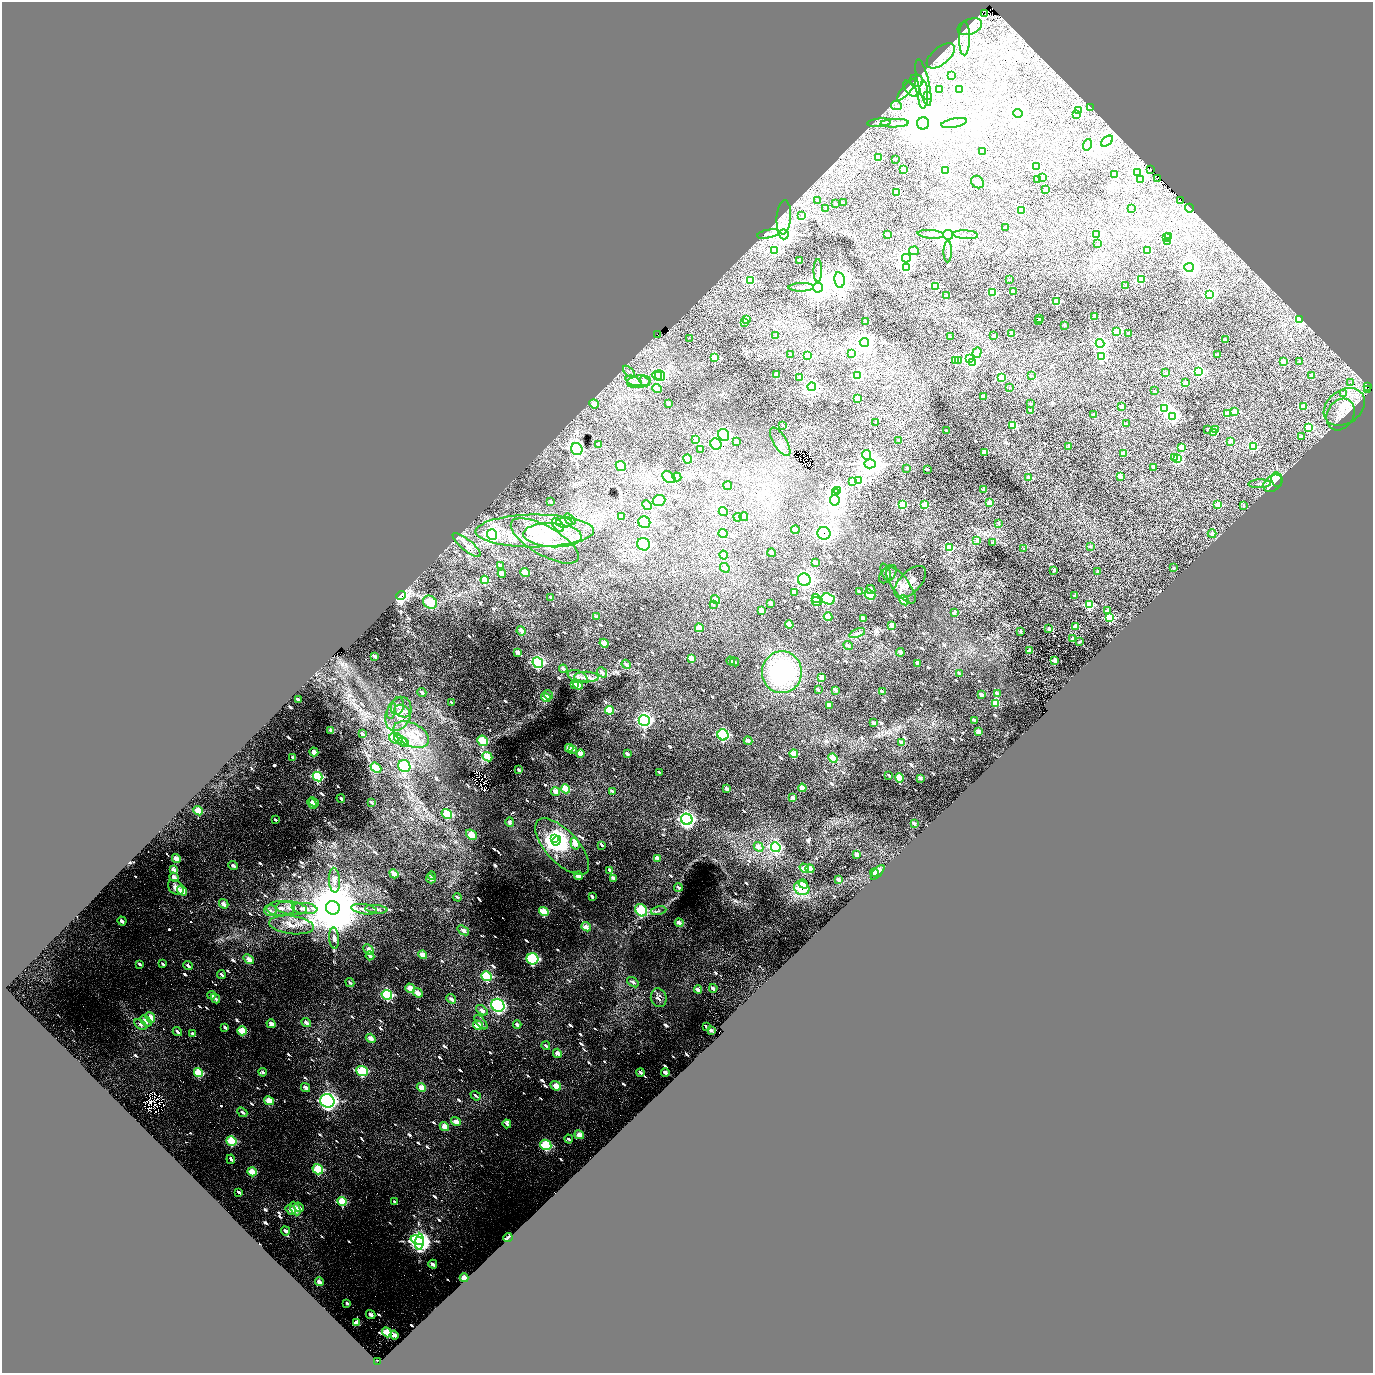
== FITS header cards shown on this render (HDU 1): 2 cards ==
NAXIS1  =                 2741
NAXIS2  =                 2741

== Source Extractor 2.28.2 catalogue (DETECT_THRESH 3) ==
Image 2741 x 2741 px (HDU 1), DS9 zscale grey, zoomed out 1/2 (1 PNG px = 2 x 2 image px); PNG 1375 x 1375 px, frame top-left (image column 1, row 2741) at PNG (2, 2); each listed source drawn as its Kron ellipse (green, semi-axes under 4 px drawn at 4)
Background 0.369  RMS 0.039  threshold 0.116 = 3 sigma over >= 5 px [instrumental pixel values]
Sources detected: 1203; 101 cannot appear on this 1/2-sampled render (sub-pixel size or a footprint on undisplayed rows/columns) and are neither listed nor drawn; of the other 1102, the 500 brightest by FLUX_AUTO listed and drawn (602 fainter detections omitted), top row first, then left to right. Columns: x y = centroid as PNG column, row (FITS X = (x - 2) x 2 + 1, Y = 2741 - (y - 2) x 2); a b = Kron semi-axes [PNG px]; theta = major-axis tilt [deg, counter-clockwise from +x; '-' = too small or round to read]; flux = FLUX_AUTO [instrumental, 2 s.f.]
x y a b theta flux
984 14 2 1 - 68
970 27 13 7 21 100
964 38 17 5 89 58
941 56 17 8 39 140
951 76 2 2 - 39
916 81 7 6 - 27
923 83 24 6 -76 78
906 89 13 4 51 31
910 89 9 5 -51 28
959 89 4 3 - 1500
939 90 2 2 - 36
923 95 14 4 88 44
927 95 3 2 - 130
896 106 5 4 - 20
1090 108 2 2 - 23
1079 110 3 3 - 830
1018 113 5 4 - 5600
1077 114 3 2 - 120
879 123 12 3 5 26
894 123 14 3 2 32
923 123 6 6 - 50000
954 123 13 4 10 61
1107 141 7 4 40 350
1087 145 6 4 73 23
982 151 2 2 - 210
878 158 3 3 - 400
895 160 2 2 - 38
1036 167 4 3 - 660
1151 169 2 1 - 340
904 170 3 2 - 290
946 171 3 3 - 430
1137 172 4 4 - 1300
1115 174 3 2 - 170
1042 177 2 2 - 35
1157 178 2 1 - 120
1038 179 2 2 - 110
1141 180 3 3 - 350
977 182 7 5 -40 21
1045 190 2 2 - 130
897 192 3 2 - 240
818 201 3 2 - 64
1181 201 2 1 - 53
844 203 2 2 - 40
835 204 2 2 - 31
826 208 2 2 - 19
1131 208 2 2 - 19
1189 208 4 3 - 2000
1021 211 3 3 - 300
802 215 4 3 - 20
784 217 17 7 86 58
1006 227 2 2 - 24
768 234 11 4 12 25
784 234 5 5 - 6600
887 234 2 2 - 54
931 234 13 3 -5 30
1097 234 3 3 - 360
948 235 5 5 - 15000
965 235 13 3 -3 26
1169 237 3 2 - 190
1167 238 3 2 - 190
1168 242 3 3 - 63
1097 244 2 2 - 30
775 250 4 3 - 730
1148 250 3 3 - 360
914 251 5 4 - 110
948 251 11 3 88 20
906 258 4 4 - 4000
800 261 2 2 - 71
1189 267 5 4 - 4700
906 268 4 4 - 860
818 270 11 3 89 25
839 280 8 5 -83 9400
1009 280 2 2 - 23
1141 280 3 3 - 380
751 281 3 3 - 610
1125 286 2 2 - 62
801 287 13 3 2 35
818 287 5 5 - 20000
936 287 3 3 - 470
992 292 3 3 - 430
1013 292 2 2 - 140
1210 295 4 3 - 1200
946 296 2 2 - 120
1056 301 3 3 - 620
1095 317 3 2 - 190
1040 318 2 2 - 53
746 319 3 2 - 220
1039 320 2 2 - 39
1300 320 4 3 - 760
745 322 3 3 - 20
865 322 2 2 - 48
1064 325 2 2 - 57
1116 332 3 3 - 320
1129 333 3 2 - 55
657 334 2 1 - 50
1012 334 2 2 - 130
776 336 2 2 - 38
994 336 2 2 - 49
950 337 2 2 - 51
689 338 2 1 - 48
1225 340 2 2 - 50
864 342 4 4 - 5200
1100 343 4 4 - 3900
852 353 3 3 - 23
977 353 5 4 - 210
1217 354 2 2 - 37
790 355 2 2 - 39
807 356 3 3 - 320
1102 357 3 3 - 470
715 358 3 3 - 380
970 359 4 3 - 1400
958 360 2 2 - 53
956 361 3 2 - 240
1284 361 2 2 - 65
1299 361 2 2 - 25
973 362 4 3 - 1200
1199 371 4 4 - 1000
629 372 7 4 -44 24
1166 373 2 2 - 41
776 374 2 2 - 120
858 375 4 3 - 890
1031 375 2 2 - 21
657 376 5 3 - 120
660 376 6 5 - 380
1312 376 3 2 - 78
1001 377 3 3 - 210
800 378 3 2 - 210
633 381 8 4 -21 31
644 381 6 4 -44 42
639 382 12 6 10 53
1186 383 2 2 - 67
1351 383 2 1 - 150
1368 386 2 1 - 67
812 387 4 4 - 3600
1010 387 2 2 - 20
657 388 5 3 - 73
1368 390 2 2 - 100
1154 391 3 2 - 23
1344 394 3 3 - 22
984 396 3 2 - 82
857 398 2 2 - 89
669 403 3 2 - 31
594 404 5 3 - 65
1031 404 2 2 - 39
1303 406 2 2 - 140
1122 407 2 2 - 53
1344 407 22 16 37 200
1165 408 4 4 - 1400
1030 410 2 2 - 59
1235 411 3 2 - 94
1228 413 3 3 - 230
1341 414 17 13 61 110
1094 415 2 2 - 64
1173 416 4 4 - 1700
876 422 2 2 - 30
1126 424 2 2 - 34
783 425 2 2 - 21
1013 425 3 3 - 290
1309 427 3 3 - 470
1208 429 2 2 - 23
1216 430 2 2 - 160
946 431 2 2 - 26
1214 433 2 2 - 110
724 435 6 5 - 970
1301 437 2 2 - 42
696 439 4 3 - 29
899 441 2 2 - 26
1230 441 2 2 - 120
737 442 4 2 - 36
780 442 16 6 -59 43
598 444 3 3 - 25
716 444 6 5 - 640
1069 446 2 2 - 39
1253 446 3 3 - 510
1181 447 3 2 - 240
577 449 6 5 - 2400
700 449 3 2 - 28
984 453 3 2 - 180
1124 454 2 2 - 170
867 455 5 4 - 190
1174 457 3 2 - 160
688 459 4 3 - 200
1177 459 3 3 - 360
870 464 6 4 -2 13000
621 466 5 4 - 140
1153 467 2 2 - 20
907 468 2 2 - 37
927 469 2 2 - 30
1120 476 2 2 - 120
669 477 7 5 -39 29
677 477 4 3 - 36
1029 477 2 2 - 120
1277 479 7 5 -81 150
858 480 4 3 - 1400
852 481 4 3 - 110
1273 483 10 7 38 190
1260 484 11 3 1 21
728 486 4 3 - 77
983 489 2 2 - 68
838 491 4 3 - 2300
836 492 3 2 - 2000
835 500 5 5 - 3800
659 501 6 5 - 200
551 502 3 2 - 24
989 503 2 2 - 110
925 504 3 2 - 180
647 505 5 3 - 83
902 505 3 3 - 570
1218 505 2 2 - 200
1244 506 2 2 - 25
723 512 4 3 - 42
621 516 4 3 - 55
738 517 4 3 - 30
744 517 4 3 - 87
570 519 7 4 -48 20
644 522 6 5 - 520
564 523 8 4 -1 37
999 524 2 2 - 27
558 525 8 5 -52 37
795 530 4 3 - 35
535 531 59 16 1 610
723 533 4 4 - 110
824 533 6 6 - 2300
1212 534 4 3 - 60
492 535 5 5 - 1800
552 535 29 12 -3 340
977 540 2 2 - 32
545 541 38 14 -29 270
993 543 2 2 - 41
644 544 6 6 - 530
467 545 17 5 -40 62
1090 547 2 2 - 32
949 548 3 3 - 370
1024 549 2 2 - 21
771 553 4 3 - 38
724 555 4 3 - 48
816 562 4 3 - 51
500 565 4 2 - 36
725 568 5 3 - 24
1173 568 2 2 - 54
1054 570 2 2 - 66
886 572 9 4 -67 19
1098 572 2 2 - 43
525 573 5 3 - 160
502 574 4 3 - 53
888 574 11 6 46 26
485 580 4 3 - 230
804 580 6 6 - 2400
910 582 20 10 46 89
901 585 22 8 -53 86
871 589 5 3 - 46
794 592 3 2 - 34
859 592 3 2 - 32
870 595 6 4 -37 150
401 596 5 4 - 1700
1075 596 2 2 - 86
551 597 3 2 - 22
715 599 5 3 - 40
816 599 4 4 - 390
828 599 7 5 -20 640
904 600 5 4 - 210
817 601 5 4 - 150
430 602 7 6 - 170
771 603 3 2 - 45
713 604 4 2 - 19
1089 605 3 3 - 560
1107 610 3 2 - 35
762 611 4 3 - 71
954 613 2 2 - 130
596 617 3 2 - 28
828 617 4 3 - 120
1110 617 3 3 - 1000
863 618 4 3 - 46
789 625 4 3 - 100
892 625 4 3 - 57
1076 627 2 2 - 190
699 628 4 3 - 110
1049 629 2 2 - 86
521 631 5 3 - 66
1020 631 2 2 - 44
857 633 8 4 20 21
1073 638 2 2 - 37
1079 642 2 2 - 48
604 643 5 3 - 86
848 645 5 3 - 29
1029 651 2 2 - 170
518 652 4 3 - 53
900 652 4 3 - 48
375 656 3 2 - 36
691 658 4 3 - 120
1055 660 2 2 - 130
731 661 4 3 - 24
734 662 5 3 - 22
538 663 5 5 - 750
918 663 4 2 - 50
626 664 5 3 - 20
563 669 4 3 - 52
602 672 6 4 -51 26
782 672 21 20 - 1100
959 673 4 2 - 21
577 677 10 6 -23 35
586 677 12 5 0 51
822 677 4 2 - 50
574 684 4 2 - 33
578 685 5 4 - 200
818 690 4 2 - 22
835 690 3 2 - 42
422 692 4 3 - 37
882 692 4 2 - 30
997 694 4 3 - 50
548 695 5 3 - 38
981 695 4 3 - 38
546 698 5 4 - 100
298 700 3 2 - 33
452 703 4 2 - 23
995 703 4 3 - 140
829 705 4 2 - 62
397 706 9 6 74 31
609 710 4 3 - 160
392 711 8 4 77 20
402 711 8 6 -27 38
398 714 18 12 69 130
644 720 5 5 - 2000
974 720 3 2 - 31
874 723 4 2 - 49
331 730 4 2 - 45
979 732 4 3 - 68
363 734 4 2 - 33
411 735 19 11 -27 160
723 735 6 5 - 810
396 738 7 5 -23 33
401 740 7 3 -32 21
482 741 5 5 - 200
748 741 4 3 - 44
404 742 6 4 -27 20
901 742 4 3 - 24
569 748 4 3 - 86
573 749 3 2 - 23
314 752 4 3 - 46
580 753 4 3 - 81
628 754 3 2 - 35
794 754 4 3 - 140
293 757 4 2 - 22
487 757 5 4 - 150
833 758 5 4 - 120
404 766 6 6 - 390
376 768 6 4 -39 110
519 770 4 2 - 33
659 772 3 2 - 23
889 775 3 2 - 20
317 777 5 4 - 660
899 778 5 3 - 140
920 778 4 3 - 30
802 788 4 3 - 74
566 789 4 3 - 170
727 789 3 2 - 37
612 791 4 2 - 22
556 792 4 3 - 62
793 797 4 2 - 38
341 798 4 2 - 21
314 802 5 3 - 60
371 802 4 2 - 24
312 804 6 3 -45 71
198 811 5 4 - 100
447 814 5 4 - 220
687 819 6 5 - 2600
276 820 3 2 - 24
510 822 5 3 - 28
914 824 4 3 - 28
471 835 6 4 -40 93
555 839 2 2 - 4100
557 841 5 3 - 1900
575 844 6 4 -72 88
602 845 3 2 - 23
562 847 35 16 -47 930
759 847 5 3 - 63
776 847 5 4 - 1000
857 855 4 3 - 72
176 858 4 3 - 95
657 858 4 3 - 72
233 865 5 3 - 29
804 868 5 3 - 58
810 869 4 4 - 86
174 870 4 3 - 81
610 870 4 3 - 35
878 872 9 4 48 56
874 873 4 3 - 27
394 874 5 3 - 78
432 876 4 2 - 34
578 876 4 3 - 89
174 877 5 3 - 48
613 878 4 2 - 36
431 879 5 3 - 39
334 880 12 5 -87 48
838 880 4 2 - 54
803 884 5 3 - 77
176 887 9 6 -41 58
678 887 4 3 - 23
802 888 8 6 -26 300
182 891 5 4 - 94
457 897 4 3 - 20
592 897 3 2 - 27
224 904 5 3 - 55
281 908 14 7 2 78
292 908 15 6 -7 67
305 908 13 5 -6 52
333 908 7 6 - 86000
364 909 13 5 -9 45
376 909 11 4 -6 26
270 910 6 5 - 29
641 910 6 5 - 380
658 911 8 4 11 21
544 912 5 4 - 180
122 921 5 3 - 33
679 923 4 3 - 57
291 925 22 9 -7 120
586 927 5 3 - 74
463 930 6 3 -37 38
334 938 10 5 -86 31
369 950 6 4 -42 43
422 955 4 3 - 84
370 956 4 3 - 35
249 959 6 4 -39 71
532 959 6 5 - 800
140 964 4 3 - 20
163 964 4 2 - 19
188 965 5 3 - 30
221 974 4 2 - 21
486 976 5 4 - 400
350 982 5 3 - 20
633 982 6 3 -37 24
410 988 5 4 - 91
713 988 4 3 - 41
698 989 4 3 - 56
418 993 5 3 - 61
212 995 4 3 - 29
387 995 5 4 - 630
215 998 5 3 - 27
659 998 9 7 -73 38
451 999 5 3 - 37
498 1005 7 6 - 1300
482 1010 6 4 -39 39
150 1018 5 4 - 110
146 1021 6 4 -42 68
481 1022 9 4 -50 21
306 1023 5 3 - 45
271 1024 4 3 - 60
140 1025 7 4 -39 30
478 1025 5 4 - 110
517 1025 4 2 - 29
706 1026 3 2 - 25
225 1027 4 2 - 22
711 1030 4 2 - 37
242 1031 5 3 - 170
177 1032 5 2 - 24
193 1034 4 2 - 35
371 1038 5 3 - 66
546 1046 4 2 - 26
557 1053 5 3 - 50
362 1071 6 5 - 370
263 1072 4 3 - 19
641 1072 4 3 - 38
665 1072 4 2 - 41
198 1073 4 4 - 260
556 1086 5 4 - 81
305 1087 5 3 - 43
421 1087 5 3 - 98
476 1096 5 3 - 20
269 1101 5 4 - 100
327 1101 7 6 - 2900
242 1112 5 3 - 23
456 1122 5 3 - 64
507 1124 4 3 - 22
444 1127 5 4 - 73
579 1135 5 4 - 95
569 1139 4 2 - 20
231 1141 5 4 - 220
546 1145 6 5 - 420
231 1159 5 2 - 23
318 1169 5 5 - 250
252 1172 5 4 - 140
239 1192 4 2 - 20
342 1201 5 4 - 230
395 1202 4 2 - 24
299 1207 5 3 - 32
295 1209 7 4 -63 95
291 1210 5 3 - 61
285 1231 5 3 - 28
508 1237 5 2 - 27
417 1240 7 4 -18 5400
420 1242 8 2 87 1700
433 1264 4 3 - 49
464 1278 4 3 - 110
319 1282 4 3 - 56
347 1303 4 2 - 22
371 1314 5 3 - 47
357 1323 4 3 - 74
387 1332 5 4 - 280
394 1335 4 3 - 74
377 1361 3 1 - 27
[602 fainter detections neither listed nor drawn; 101 sub-pixel or undisplayed-footprint detections neither listed nor drawn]